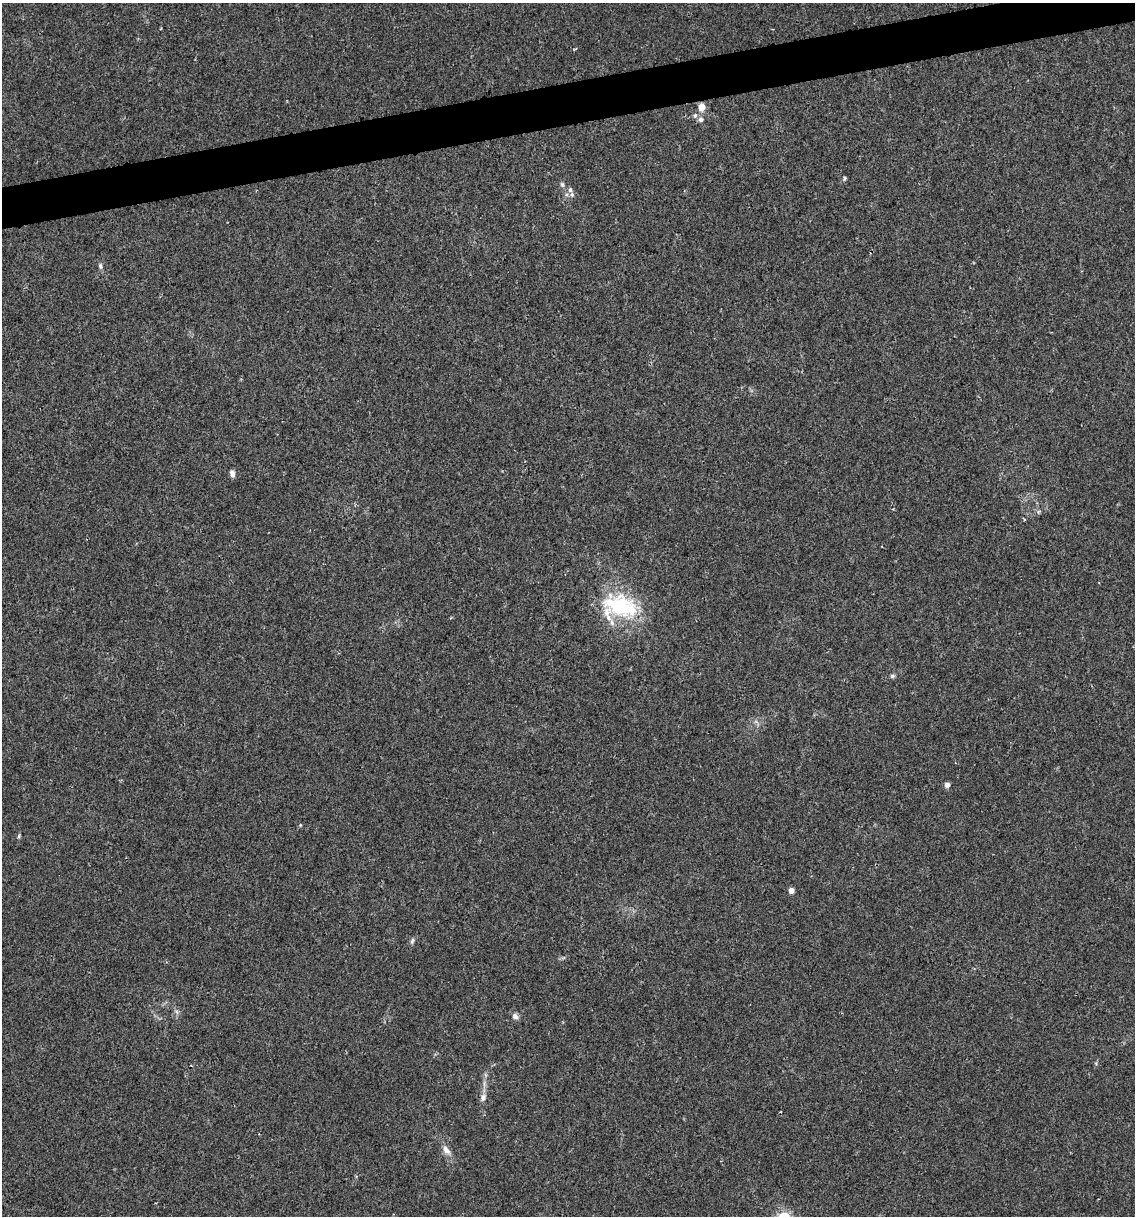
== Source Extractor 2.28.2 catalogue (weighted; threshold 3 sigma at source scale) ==
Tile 10 of 4 x 4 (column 2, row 3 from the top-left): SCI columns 1204-2336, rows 1215-2428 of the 4627 x 4856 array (HDU 1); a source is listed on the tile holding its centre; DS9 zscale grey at full resolution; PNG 1137 x 1218 px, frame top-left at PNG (2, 3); no overlay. Shown black and unused: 3% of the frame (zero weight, under 2 of 3 exposures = <1% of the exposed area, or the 3 px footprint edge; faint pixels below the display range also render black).
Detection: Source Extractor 2.28.2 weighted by HDU 2 'WHT'; one run over the whole footprint, this tile lists its part. Background 0.0176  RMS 0.0045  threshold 0.0202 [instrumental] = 3 sigma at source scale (4.5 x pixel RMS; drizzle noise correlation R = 1.50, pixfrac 1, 0.0396/0.0396 arcsec/px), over >= 5 px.
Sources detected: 22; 2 inside a brighter listed object's ellipse — not listed separately; the other 20 listed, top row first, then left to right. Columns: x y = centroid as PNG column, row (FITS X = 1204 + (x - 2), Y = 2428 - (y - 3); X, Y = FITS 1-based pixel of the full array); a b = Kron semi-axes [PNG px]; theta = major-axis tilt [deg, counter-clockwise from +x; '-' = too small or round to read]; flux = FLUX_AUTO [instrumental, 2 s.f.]
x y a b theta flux
701 107 5 5 - 9.4
701 119 7 7 - 1.4
845 178 6 4 74 0.65
562 184 7 5 -73 0.99
570 190 8 6 75 1.5
100 266 8 6 -80 1.1
232 474 7 5 -78 2.1
1038 512 6 4 71 0.63
1024 519 3 3 - 0.53
620 606 39 23 -18 39
892 676 6 5 - 0.83
756 722 7 4 -19 0.96
947 785 5 5 - 2
19 836 6 4 70 0.62
791 891 4 4 - 3.9
412 941 8 5 78 1
177 1012 7 4 -71 0.93
515 1016 8 7 - 1.7
483 1097 11 7 70 2
446 1150 13 7 -52 3